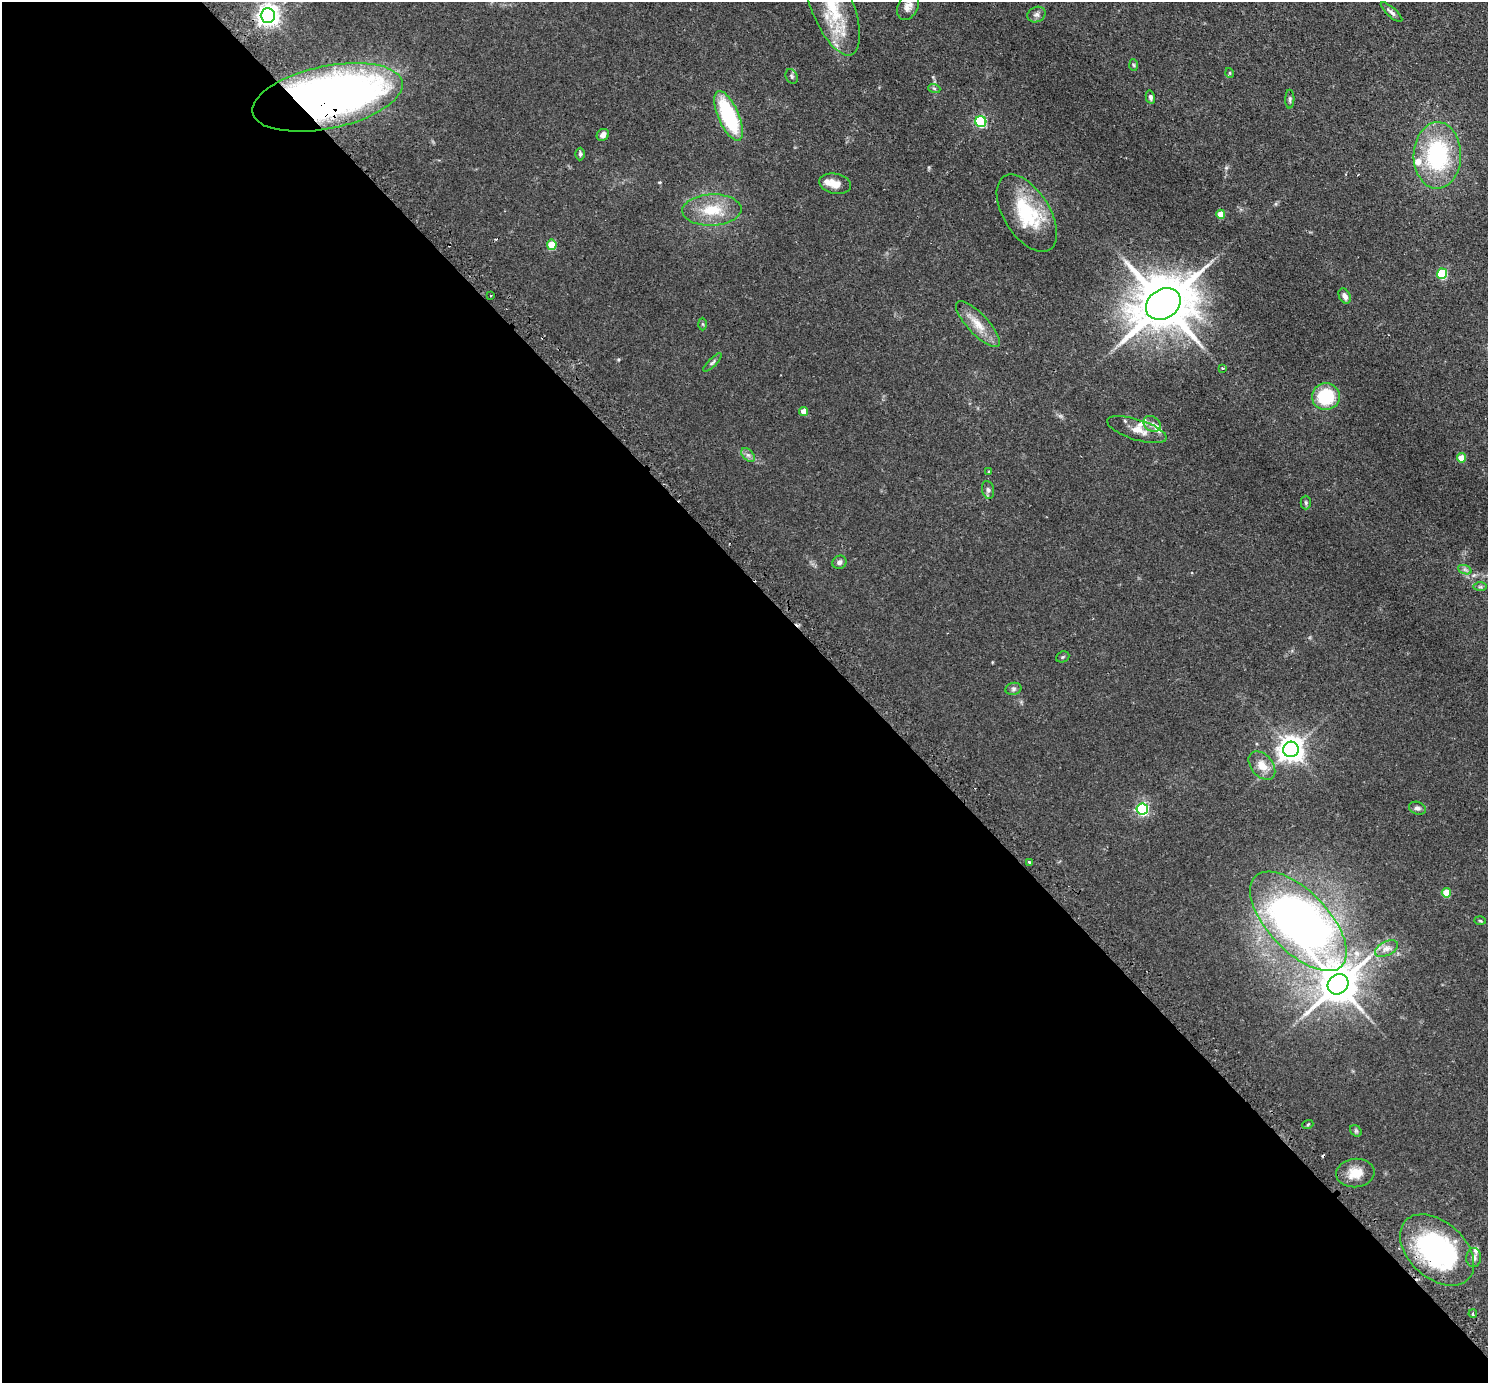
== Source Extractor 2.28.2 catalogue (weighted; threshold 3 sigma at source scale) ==
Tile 9 of 4 x 4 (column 1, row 3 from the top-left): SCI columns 50-1535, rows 1567-2947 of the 6041 x 6039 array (HDU 1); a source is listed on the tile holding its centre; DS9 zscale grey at full resolution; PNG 1490 x 1385 px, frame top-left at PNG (2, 2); each listed source drawn as its Kron ellipse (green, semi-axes under 4 px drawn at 4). Shown black and unused: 58% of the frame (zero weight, under 2 of 3 exposures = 4% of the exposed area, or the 3 px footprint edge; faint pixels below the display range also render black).
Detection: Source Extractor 2.28.2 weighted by HDU 2 'WHT'; one run over the whole footprint, this tile lists its part. Background 0.0806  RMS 0.0067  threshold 0.0301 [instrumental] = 3 sigma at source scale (4.5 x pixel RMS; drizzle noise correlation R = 1.50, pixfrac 1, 0.05/0.05 arcsec/px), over >= 5 px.
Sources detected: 68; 3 cosmic-ray / hot-pixel residue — neither listed nor drawn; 5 inside a brighter listed object's ellipse — not listed separately; the other 60 listed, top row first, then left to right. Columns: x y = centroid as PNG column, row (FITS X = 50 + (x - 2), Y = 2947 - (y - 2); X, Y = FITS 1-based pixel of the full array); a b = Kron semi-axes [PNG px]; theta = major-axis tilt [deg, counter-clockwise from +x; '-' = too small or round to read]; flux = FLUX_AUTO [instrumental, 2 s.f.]
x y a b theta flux
832 6 52 21 -68 44
908 6 14 10 65 4.3
1391 12 14 4 -42 2.2
268 15 7 7 - 390
1036 15 9 7 25 2.4
1134 65 6 4 -87 0.9
1230 73 5 3 - 0.61
792 76 8 5 -66 1.3
934 88 6 4 -19 0.9
327 97 76 31 12 440
1150 97 7 4 -77 1.7
1290 99 9 4 89 1.3
729 116 27 10 -66 55
981 121 5 5 - 65
603 135 6 5 - 2.6
580 154 6 4 89 1.3
1437 155 33 23 89 68
835 184 16 10 -10 6.6
712 210 29 15 2 19
1027 213 43 23 -58 41
1221 214 4 4 - 8.8
552 245 5 5 - 16
1442 274 5 5 - 38
491 296 3 2 - 0.67
1345 296 8 5 -61 2.9
1163 304 18 14 34 4100
703 324 6 4 -88 0.8
978 324 30 10 -47 11
712 362 12 4 45 1.6
1223 368 4 3 - 0.63
1326 397 14 13 - 30
804 411 4 4 - 5.5
1152 424 9 7 -36 2.9
1137 430 31 10 -17 8.6
748 455 8 5 -44 1.9
1461 458 4 4 - 12
989 472 3 3 - 2.4
988 490 9 6 -79 1.8
1306 503 7 5 -89 1.2
839 562 7 6 - 2.2
1465 570 7 4 -19 1.4
1480 587 7 4 0 1.2
1063 657 7 5 22 0.97
1013 689 8 6 16 1.6
1291 749 8 7 - 650
1262 765 16 11 -49 8.3
1417 808 9 6 -18 2.1
1142 809 6 5 - 99
1029 862 3 2 - 2.6
1446 893 5 5 - 14
1298 921 62 30 -46 440
1480 921 5 3 - 0.65
1386 949 12 7 27 3.7
1338 984 11 9 44 1800
1308 1124 5 3 - 0.65
1356 1131 6 5 - 1.2
1355 1173 19 14 5 10
1437 1250 43 28 -42 110
1474 1257 9 7 86 2.4
1473 1314 4 3 - 1.1
Overlapping masked pixels (flux is a lower limit): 2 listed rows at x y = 327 97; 1437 1250
Isophote crosses this tile's border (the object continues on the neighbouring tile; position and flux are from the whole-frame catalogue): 1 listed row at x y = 832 6